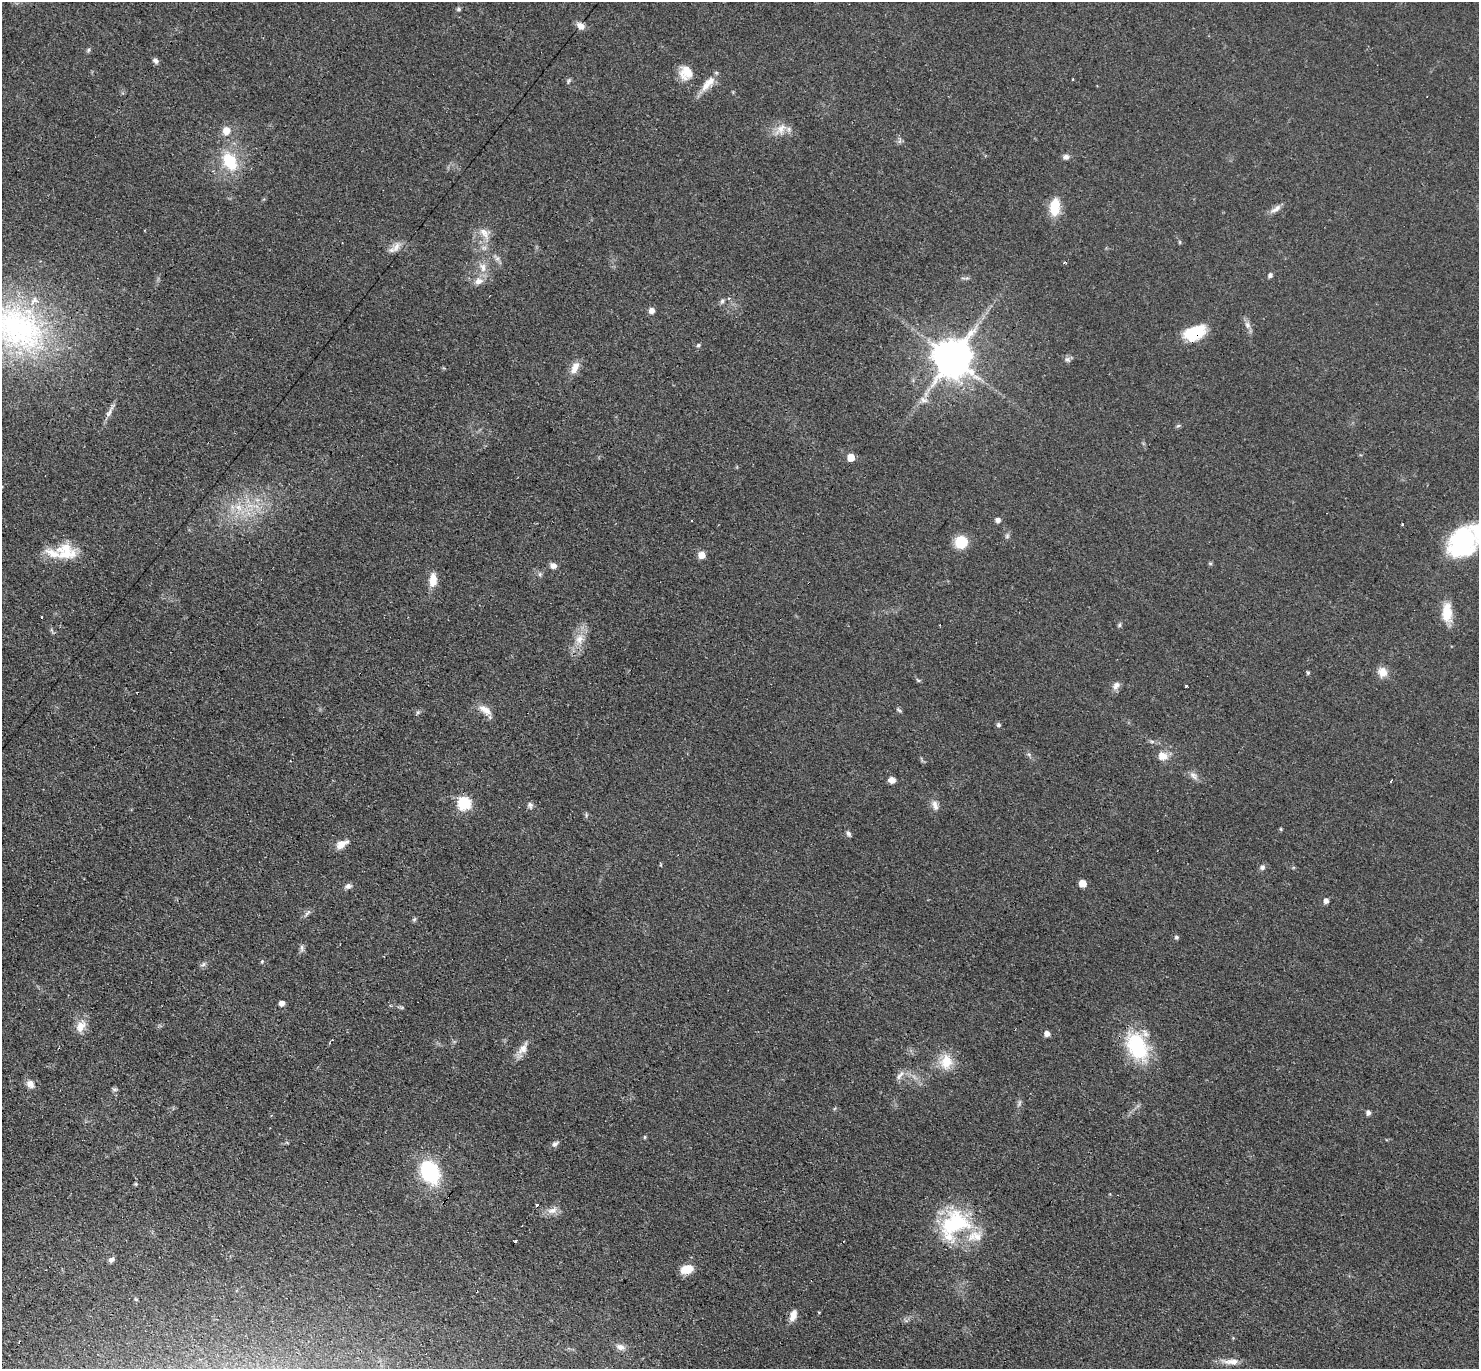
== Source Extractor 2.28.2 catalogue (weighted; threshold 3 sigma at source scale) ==
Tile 7 of 4 x 4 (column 3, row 2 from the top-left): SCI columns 3085-4561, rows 3032-4398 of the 6088 x 6079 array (HDU 1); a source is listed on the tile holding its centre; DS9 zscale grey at full resolution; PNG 1481 x 1371 px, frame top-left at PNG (2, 2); no overlay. Shown black and unused: <1% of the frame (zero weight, under 3 of 4 exposures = <1% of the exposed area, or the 3 px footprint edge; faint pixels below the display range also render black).
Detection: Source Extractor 2.28.2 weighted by HDU 2 'WHT'; one run over the whole footprint, this tile lists its part. Background 0.0606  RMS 0.0057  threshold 0.0255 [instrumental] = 3 sigma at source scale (4.5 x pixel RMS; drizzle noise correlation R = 1.50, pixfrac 1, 0.05/0.05 arcsec/px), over >= 5 px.
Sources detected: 113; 1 too faint to see at this stretch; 1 inside a brighter object's white glare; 5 cosmic-ray / hot-pixel residue — not listed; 5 inside a brighter listed object's ellipse — not listed separately; the other 101 listed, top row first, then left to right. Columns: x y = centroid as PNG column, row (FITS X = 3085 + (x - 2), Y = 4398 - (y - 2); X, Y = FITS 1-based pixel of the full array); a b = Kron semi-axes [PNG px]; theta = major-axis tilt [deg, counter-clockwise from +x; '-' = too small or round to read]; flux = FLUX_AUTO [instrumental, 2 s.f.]
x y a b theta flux
459 9 5 5 - 0.99
581 26 9 8 - 3.8
88 50 6 5 - 0.87
156 61 8 6 -36 1.7
686 73 17 15 -80 8.8
569 81 9 4 71 0.98
708 83 27 10 49 7.5
781 129 19 11 49 6.2
226 131 11 10 - 5.1
1066 157 8 6 -6 2.1
230 161 20 13 -59 22
1055 207 19 10 87 14
1276 209 16 6 33 3.2
484 233 15 9 -53 5.1
396 247 17 8 65 3.9
497 258 7 4 1 1.3
483 268 13 8 -86 4.7
1270 275 5 4 - 1.7
478 281 12 9 17 4.3
729 299 4 4 - 0.84
722 301 7 5 87 1.3
652 310 6 5 - 3.6
1248 325 8 6 -87 2.2
18 329 83 57 -30 140
1194 333 24 14 20 20
698 345 6 5 - 0.93
952 358 11 11 - 1700
1067 360 9 6 -49 1.6
575 367 17 8 63 5.5
924 400 11 7 -24 2.7
110 412 23 4 62 3.3
1178 425 7 4 10 0.9
851 457 5 5 - 11
238 507 11 7 -51 4.9
998 520 5 5 - 2.3
1007 536 7 5 47 1.2
961 542 13 12 - 14
1463 543 32 25 29 58
66 552 28 21 -21 17
702 555 6 6 - 5.9
1210 564 5 4 - 0.81
553 566 8 6 -26 2.7
540 574 6 4 72 0.94
433 580 17 9 88 7
1447 612 26 12 -88 11
42 617 3 3 - 1.4
1119 625 6 5 - 0.91
579 639 13 11 72 6.6
1382 672 13 12 - 5.5
1308 673 5 4 - 0.86
918 680 6 4 -19 0.72
1116 685 12 8 50 2.8
1186 686 3 3 - 1.2
485 710 19 9 -33 5.6
899 710 7 4 -37 0.87
998 725 6 5 - 1.1
1163 756 13 10 -15 5.7
1194 776 14 7 -39 2.9
892 780 6 5 - 3.8
1391 781 3 2 - 1.4
464 804 6 6 - 72
530 805 9 6 -76 1.7
935 805 14 7 -72 3.2
1281 829 5 3 - 0.53
848 833 8 5 -62 1.3
342 844 17 8 28 4.7
1262 867 7 6 - 1.7
1083 883 5 5 - 8.7
348 886 9 6 15 2
1326 901 5 5 - 2.9
307 913 11 4 42 1.6
414 919 7 5 30 0.91
1177 937 5 5 - 1.1
302 948 11 4 -90 1.5
262 961 5 4 - 0.71
203 964 8 5 34 1.4
282 1003 5 5 - 3.1
81 1026 17 10 62 6.4
1047 1033 6 5 - 2.6
1137 1046 29 19 -63 45
523 1048 21 9 56 5.3
946 1062 17 14 76 12
900 1075 16 6 49 2.9
30 1084 11 8 -47 3.7
114 1089 8 4 0 1
1368 1113 5 5 - 1.9
271 1116 4 2 - 0.55
645 1137 5 3 - 0.57
555 1144 9 7 46 1.8
430 1172 26 19 -64 40
136 1184 4 4 - 0.65
536 1205 3 2 - 0.72
552 1210 15 8 19 4.2
954 1224 38 27 44 52
515 1242 3 3 - 6.8
111 1260 7 6 - 1.7
687 1269 15 9 14 8.4
136 1300 5 3 - 0.62
793 1315 14 8 69 4.5
621 1347 13 8 -16 3.3
1232 1361 22 7 2 5.2
Overlapping masked pixels (flux is a lower limit): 1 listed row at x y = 1194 333
Isophote crosses this tile's border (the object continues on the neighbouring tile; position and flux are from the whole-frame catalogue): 1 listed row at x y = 18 329